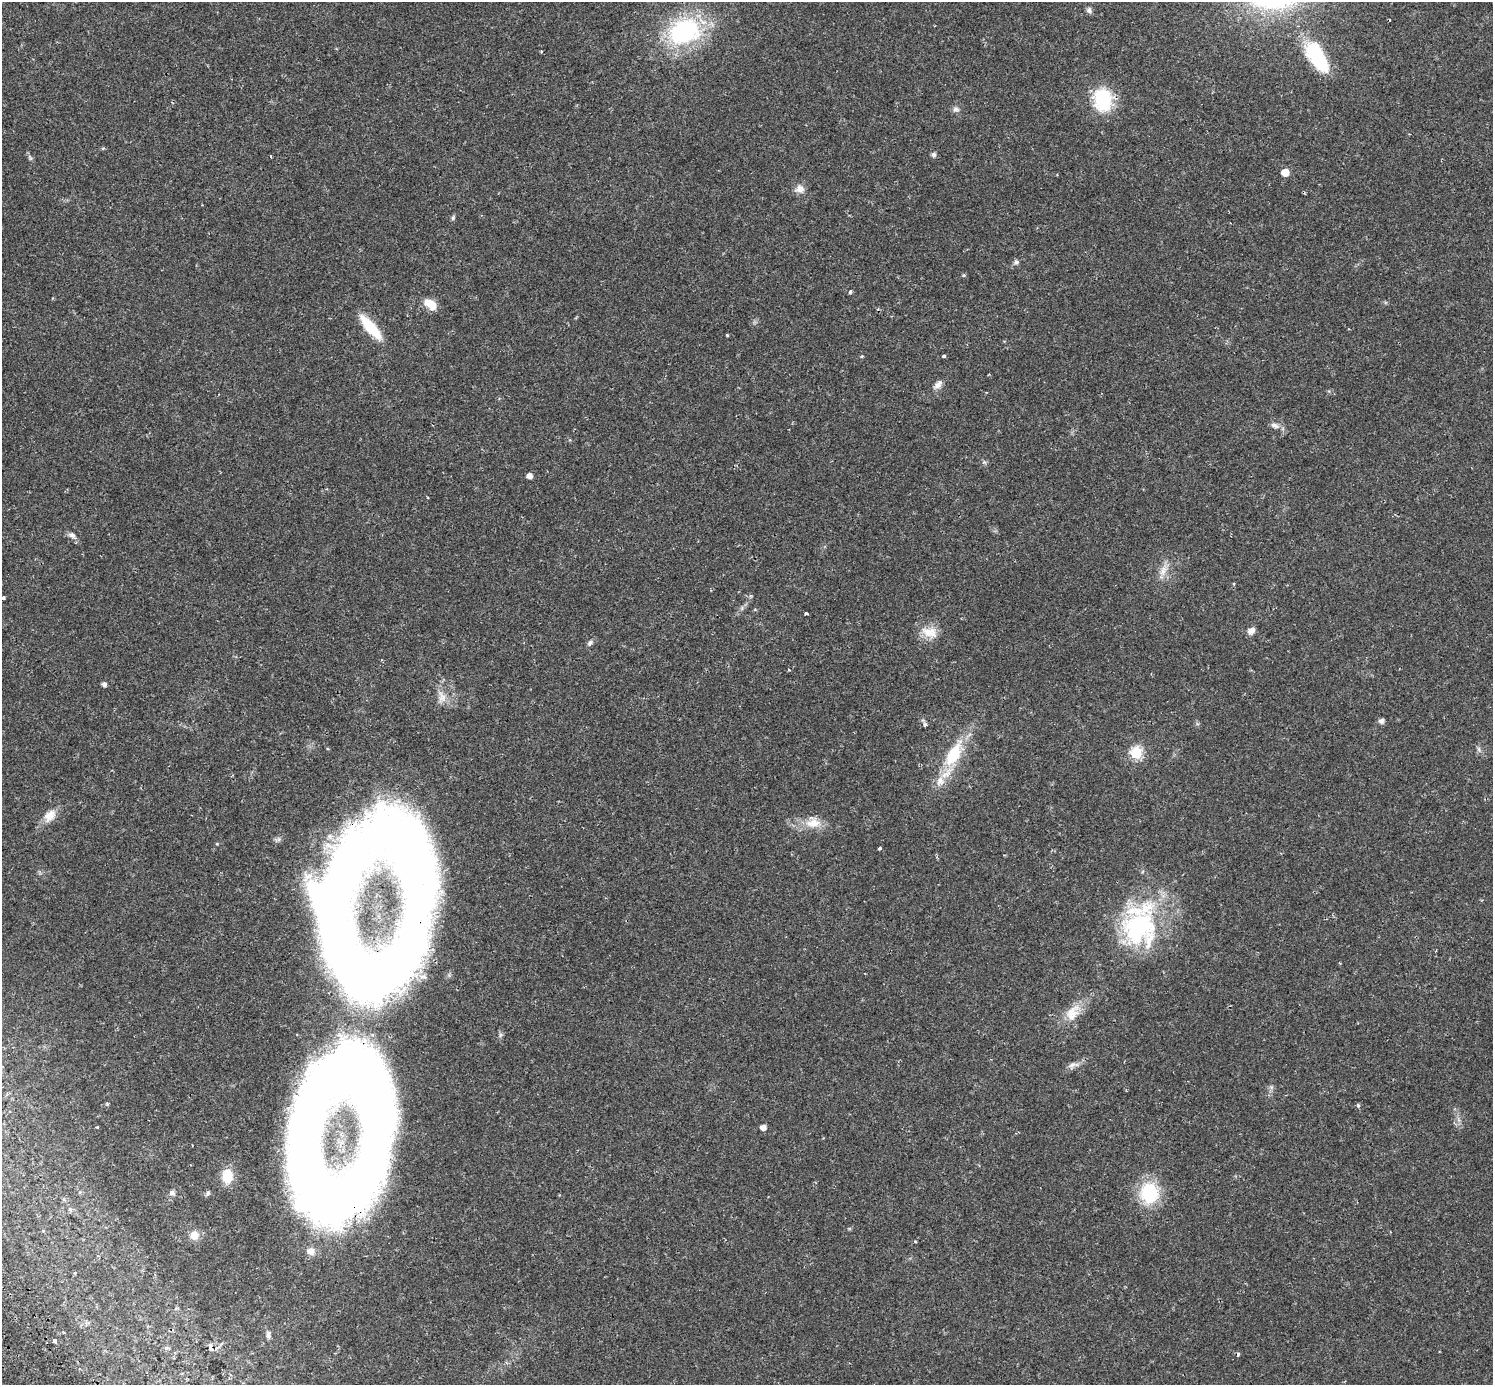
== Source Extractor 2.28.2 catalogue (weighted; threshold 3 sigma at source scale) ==
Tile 7 of 4 x 4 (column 3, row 2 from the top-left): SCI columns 3051-4541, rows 2997-4379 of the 6115 x 6057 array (HDU 1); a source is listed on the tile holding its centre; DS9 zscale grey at full resolution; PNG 1495 x 1387 px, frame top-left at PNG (2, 2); no overlay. Shown black and unused: <1% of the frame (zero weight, under 2 of 3 exposures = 5% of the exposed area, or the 3 px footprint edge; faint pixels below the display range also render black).
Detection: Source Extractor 2.28.2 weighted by HDU 2 'WHT'; one run over the whole footprint, this tile lists its part. Background 0.0176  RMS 0.0027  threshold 0.0122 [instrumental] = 3 sigma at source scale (4.5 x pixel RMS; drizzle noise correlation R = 1.50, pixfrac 1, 0.0396/0.0396 arcsec/px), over >= 5 px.
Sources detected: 71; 3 inside a brighter object's white glare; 2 cosmic-ray / hot-pixel residue — not listed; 6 inside a brighter listed object's ellipse — not listed separately; the other 60 listed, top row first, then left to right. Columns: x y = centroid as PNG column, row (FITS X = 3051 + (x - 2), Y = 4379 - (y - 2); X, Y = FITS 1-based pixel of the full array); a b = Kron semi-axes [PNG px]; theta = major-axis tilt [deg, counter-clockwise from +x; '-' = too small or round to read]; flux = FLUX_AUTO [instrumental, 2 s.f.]
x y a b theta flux
1089 10 8 7 - 0.72
684 31 34 25 20 32
1317 57 34 15 -58 20
1103 100 22 18 -82 15
956 109 10 6 3 0.81
103 148 6 3 18 0.27
934 155 6 5 - 0.69
30 158 11 3 -54 0.47
1285 172 5 5 - 4.2
800 189 12 11 - 1.7
453 218 7 5 71 0.43
1016 262 8 6 16 0.58
964 275 5 4 - 0.35
850 292 4 4 - 0.66
430 304 15 9 -36 3.6
370 327 30 10 -49 8.9
727 335 3 3 - 0.28
862 356 4 3 - 0.23
944 356 3 3 - 0.7
938 385 15 7 46 1.3
1275 425 13 7 -19 1.2
984 462 6 5 - 0.42
529 476 5 4 - 1.4
72 535 10 7 -23 1
1163 571 18 9 62 2.5
3 598 3 3 - 0.52
742 608 7 4 72 0.45
806 613 3 3 - 1.4
1251 630 10 7 43 1.3
929 632 24 14 -17 4.1
590 643 8 6 47 0.69
789 670 3 3 - 0.2
104 684 5 5 - 0.85
442 697 19 11 -83 2.6
1381 721 5 5 - 1.2
925 724 6 5 - 0.63
1479 749 7 4 -89 0.52
1136 753 6 6 - 27
953 754 36 15 60 12
50 815 21 12 48 3.1
813 823 22 13 6 4.3
879 848 4 3 - 0.6
1139 928 49 48 - 33
339 946 153 49 -70 130
1072 1013 29 16 42 5.2
1073 1065 16 8 16 1.4
1271 1087 7 5 -46 0.52
1358 1105 5 4 - 0.42
97 1127 3 3 - 0.28
763 1127 5 4 - 1.7
328 1167 205 105 -87 330
172 1193 7 6 - 0.81
208 1193 7 5 61 0.5
1149 1193 19 16 -88 16
1390 1232 3 2 - 0.18
194 1235 10 10 - 2.5
915 1241 4 3 - 0.24
268 1335 10 6 -83 0.8
54 1341 4 3 - 2.3
210 1347 10 5 -81 0.7
Overlapping masked pixels (flux is a lower limit): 2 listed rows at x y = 339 946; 328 1167
Isophote crosses this tile's border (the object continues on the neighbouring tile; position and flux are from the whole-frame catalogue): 1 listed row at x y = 328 1167